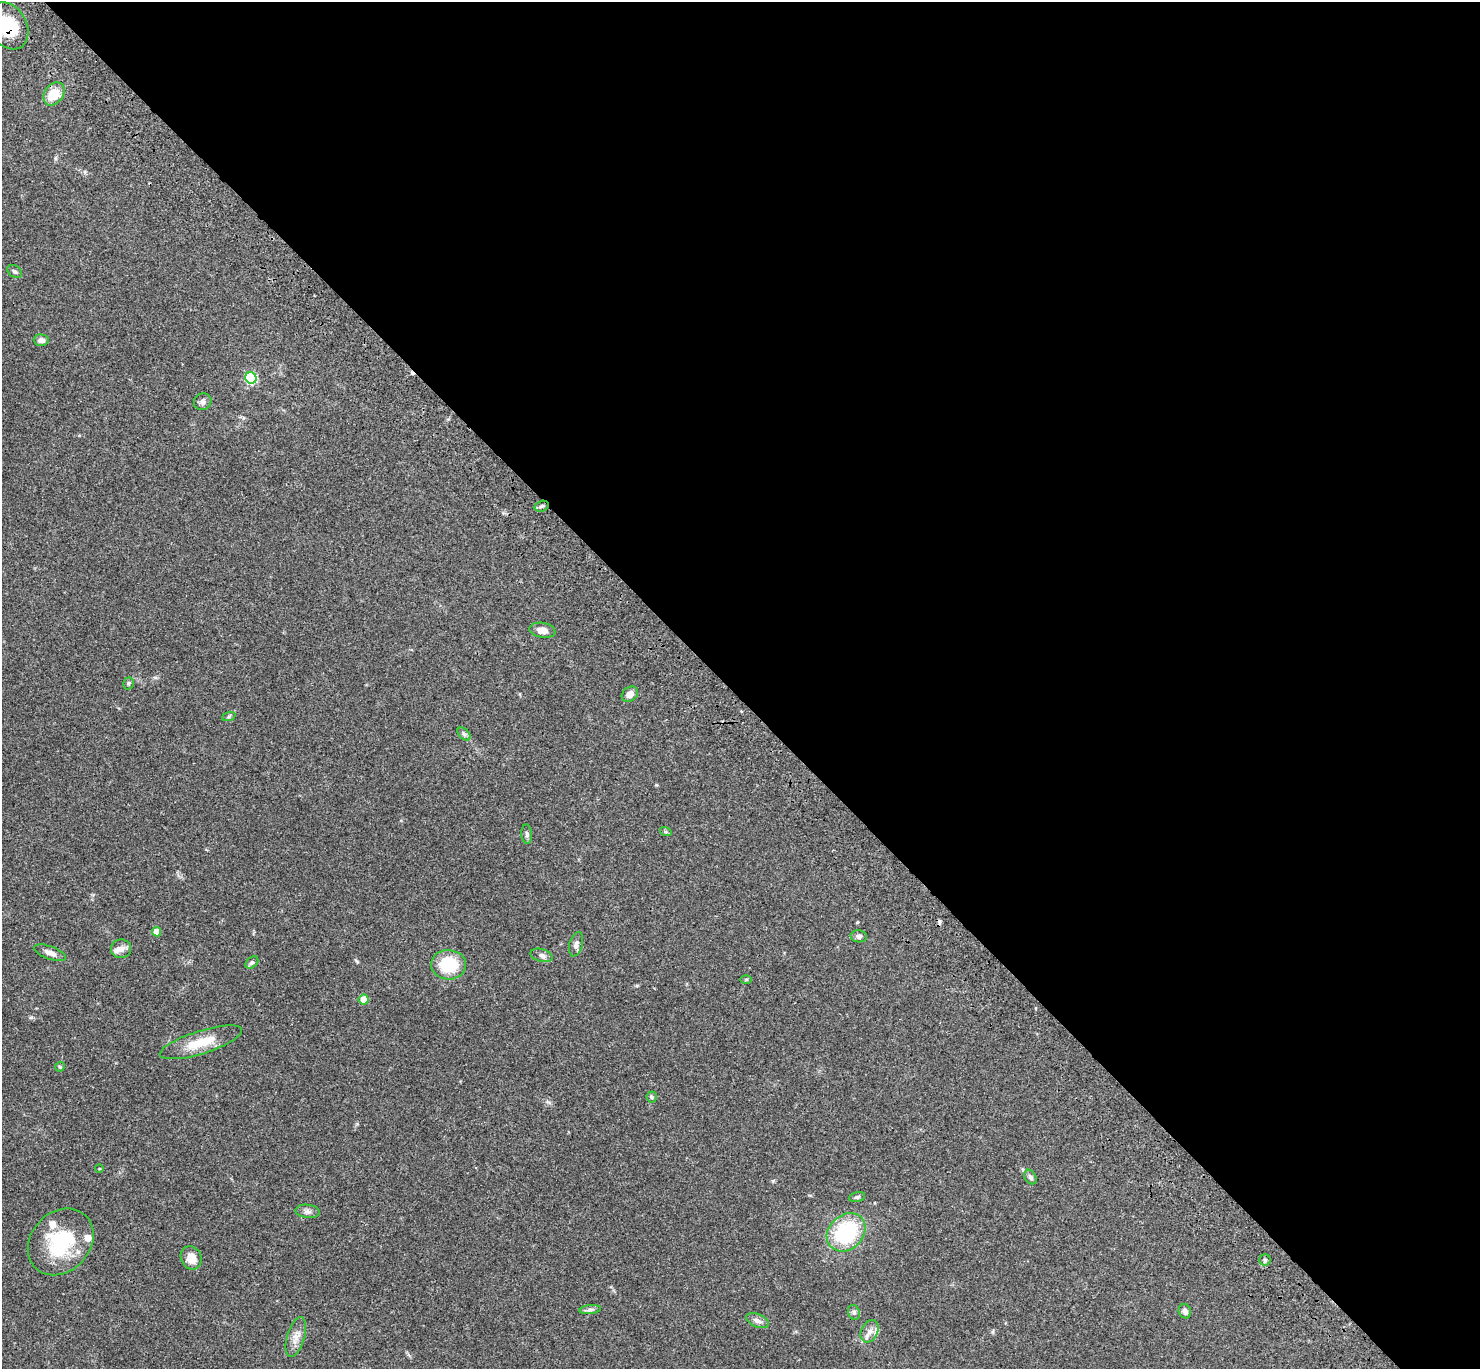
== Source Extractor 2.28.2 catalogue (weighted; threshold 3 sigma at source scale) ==
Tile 8 of 4 x 4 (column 4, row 2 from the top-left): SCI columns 4535-6012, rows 2986-4352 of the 6121 x 6108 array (HDU 1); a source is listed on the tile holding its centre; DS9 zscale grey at full resolution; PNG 1482 x 1371 px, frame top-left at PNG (2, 2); each listed source drawn as its Kron ellipse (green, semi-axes under 4 px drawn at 4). Shown black and unused: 51% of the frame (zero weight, under 3 of 4 exposures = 6% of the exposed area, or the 3 px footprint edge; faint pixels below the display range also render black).
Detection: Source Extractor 2.28.2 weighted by HDU 2 'WHT'; one run over the whole footprint, this tile lists its part. Background 0.0502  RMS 0.0054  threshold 0.0242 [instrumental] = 3 sigma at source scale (4.5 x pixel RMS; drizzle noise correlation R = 1.50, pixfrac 1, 0.05/0.05 arcsec/px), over >= 5 px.
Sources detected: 46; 2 cosmic-ray / hot-pixel residue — neither listed nor drawn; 3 inside a brighter listed object's ellipse — not listed separately; the other 41 listed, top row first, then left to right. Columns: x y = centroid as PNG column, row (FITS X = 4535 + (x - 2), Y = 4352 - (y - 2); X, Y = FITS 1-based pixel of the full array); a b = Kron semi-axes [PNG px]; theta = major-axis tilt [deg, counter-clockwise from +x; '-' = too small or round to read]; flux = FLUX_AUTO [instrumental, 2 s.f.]
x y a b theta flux
8 26 25 18 -60 21
54 94 12 9 54 10
15 272 8 5 -30 1.1
41 340 7 6 - 2.6
251 378 6 5 - 42
203 402 9 8 - 1.8
542 506 7 5 17 1.2
542 630 13 7 -9 3.8
128 683 6 5 - 0.87
630 694 9 7 37 3.3
229 716 7 4 20 0.78
464 734 8 4 -44 1.1
666 832 6 4 -17 0.7
527 834 9 5 -85 1.1
156 932 4 4 - 5.7
859 936 8 6 -4 1.5
576 944 12 6 75 2.1
121 949 10 9 - 2.9
50 953 17 6 -20 3
541 955 11 6 -15 2
252 962 7 5 40 1
449 965 17 15 -2 21
746 979 6 4 0 0.57
364 999 5 5 - 9.7
201 1042 43 11 17 14
60 1067 5 4 - 0.66
652 1097 5 5 - 0.67
99 1169 4 3 - 0.47
1030 1177 8 5 -58 1.3
857 1197 8 4 16 1.2
307 1211 12 6 -6 2
846 1232 21 17 43 42
61 1242 36 29 48 35
191 1258 12 10 -65 6.2
1265 1260 5 5 - 0.97
590 1310 11 4 4 1.4
1185 1311 7 6 - 2.1
854 1312 8 5 -70 1.1
757 1321 12 6 -21 2.3
869 1331 12 8 64 3.4
296 1337 20 8 73 4.5
Overlapping masked pixels (flux is a lower limit): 1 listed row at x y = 8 26
Isophote crosses this tile's border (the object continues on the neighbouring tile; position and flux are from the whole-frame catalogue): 1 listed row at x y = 8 26